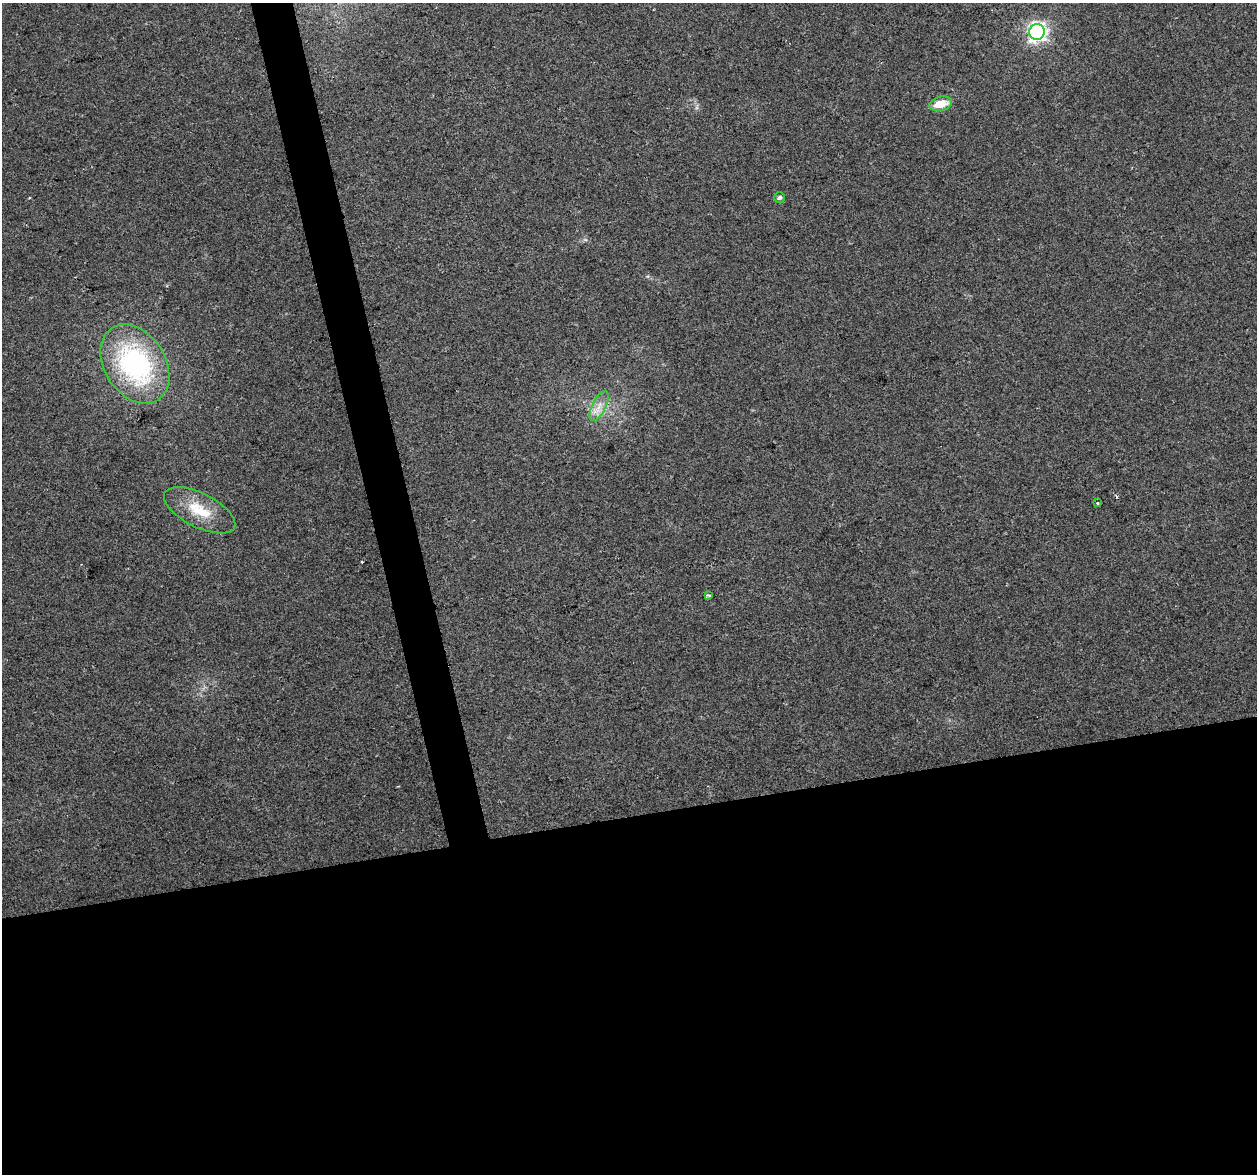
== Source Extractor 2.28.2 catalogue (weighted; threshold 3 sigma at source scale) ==
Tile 15 of 4 x 4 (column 3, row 4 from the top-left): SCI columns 2512-3766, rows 86-1257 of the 5022 x 4810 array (HDU 1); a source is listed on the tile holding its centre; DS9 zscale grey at full resolution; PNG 1259 x 1176 px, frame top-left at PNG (2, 3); each listed source drawn as its Kron ellipse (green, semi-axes under 4 px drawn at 4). Shown black and unused: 33% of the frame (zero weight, under 2 of 3 exposures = <1% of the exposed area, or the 3 px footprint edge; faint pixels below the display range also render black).
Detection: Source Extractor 2.28.2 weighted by HDU 2 'WHT'; one run over the whole footprint, this tile lists its part. Background 0.0816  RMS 0.0076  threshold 0.034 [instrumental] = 3 sigma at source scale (4.5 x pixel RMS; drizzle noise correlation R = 1.50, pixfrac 1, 0.0396/0.0396 arcsec/px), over >= 5 px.
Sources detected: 10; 2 cosmic-ray / hot-pixel residue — neither listed nor drawn; the other 8 listed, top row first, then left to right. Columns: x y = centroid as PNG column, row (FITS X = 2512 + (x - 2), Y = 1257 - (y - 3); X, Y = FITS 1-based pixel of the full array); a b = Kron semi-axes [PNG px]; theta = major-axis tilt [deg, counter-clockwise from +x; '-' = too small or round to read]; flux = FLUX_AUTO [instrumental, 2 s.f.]
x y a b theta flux
1037 32 8 7 - 340
941 104 12 7 13 13
779 198 5 5 - 2.1
135 364 43 30 -57 130
599 406 16 6 63 7
1097 503 4 3 - 0.81
200 510 39 17 -27 27
708 595 3 3 - 1.8